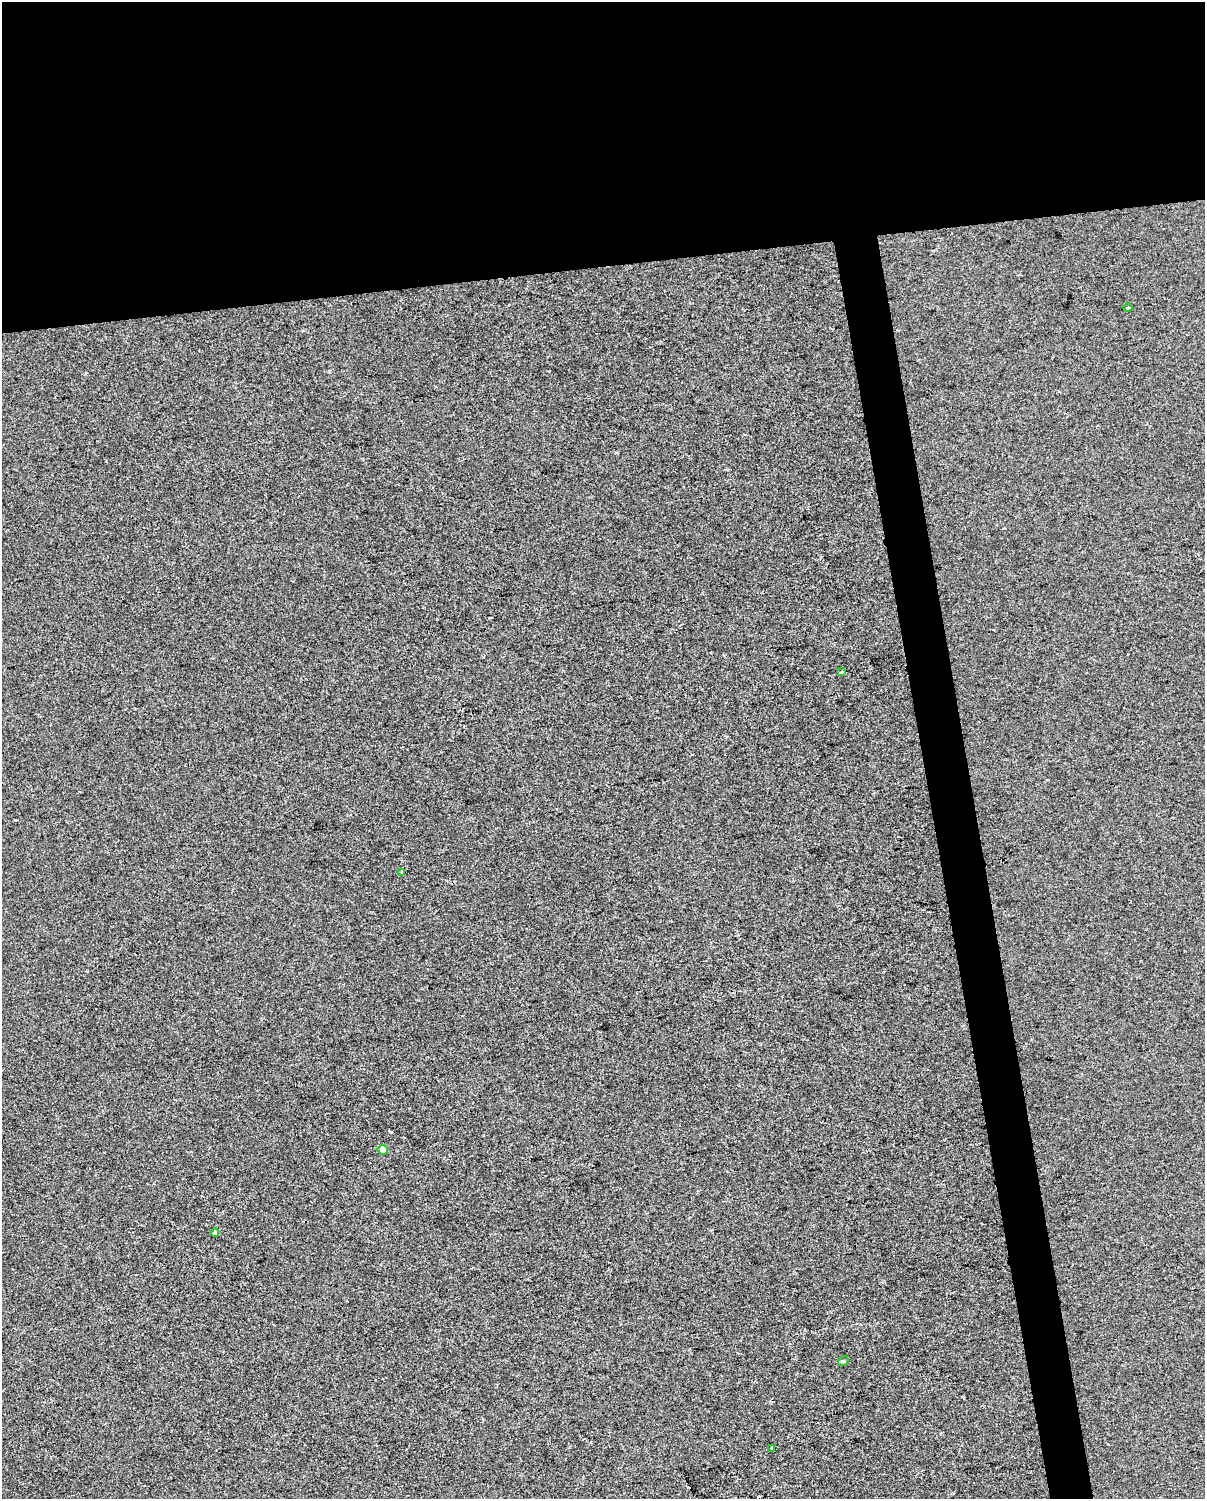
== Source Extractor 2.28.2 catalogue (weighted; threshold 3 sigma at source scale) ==
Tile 2 of 4 x 3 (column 2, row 1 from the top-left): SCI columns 1204-2406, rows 3061-4557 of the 4811 x 4580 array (HDU 1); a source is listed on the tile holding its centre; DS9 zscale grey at full resolution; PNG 1207 x 1501 px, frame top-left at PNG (2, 2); each listed source drawn as its Kron ellipse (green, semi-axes under 4 px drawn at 4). Shown black and unused: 21% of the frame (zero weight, under 2 of 3 exposures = <1% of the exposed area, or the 3 px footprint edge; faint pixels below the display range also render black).
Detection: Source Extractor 2.28.2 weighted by HDU 2 'WHT'; one run over the whole footprint, this tile lists its part. Background -4.88e-06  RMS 0.0056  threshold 0.0252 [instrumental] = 3 sigma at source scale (4.5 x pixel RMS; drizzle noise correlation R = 1.50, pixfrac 1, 0.0396/0.0396 arcsec/px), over >= 5 px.
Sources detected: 11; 4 cosmic-ray / hot-pixel residue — neither listed nor drawn; the other 7 listed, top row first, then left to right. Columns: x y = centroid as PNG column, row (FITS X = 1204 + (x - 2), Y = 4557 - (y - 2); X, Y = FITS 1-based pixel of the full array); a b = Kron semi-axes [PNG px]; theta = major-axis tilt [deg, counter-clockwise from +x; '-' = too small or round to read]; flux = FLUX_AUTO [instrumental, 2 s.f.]
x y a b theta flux
1128 308 4 3 - 0.68
842 672 3 3 - 4.1
402 873 4 3 - 1.4
383 1150 5 5 - 4.8
215 1232 4 3 - 1.4
843 1361 6 4 42 0.75
771 1449 3 3 - 1.6